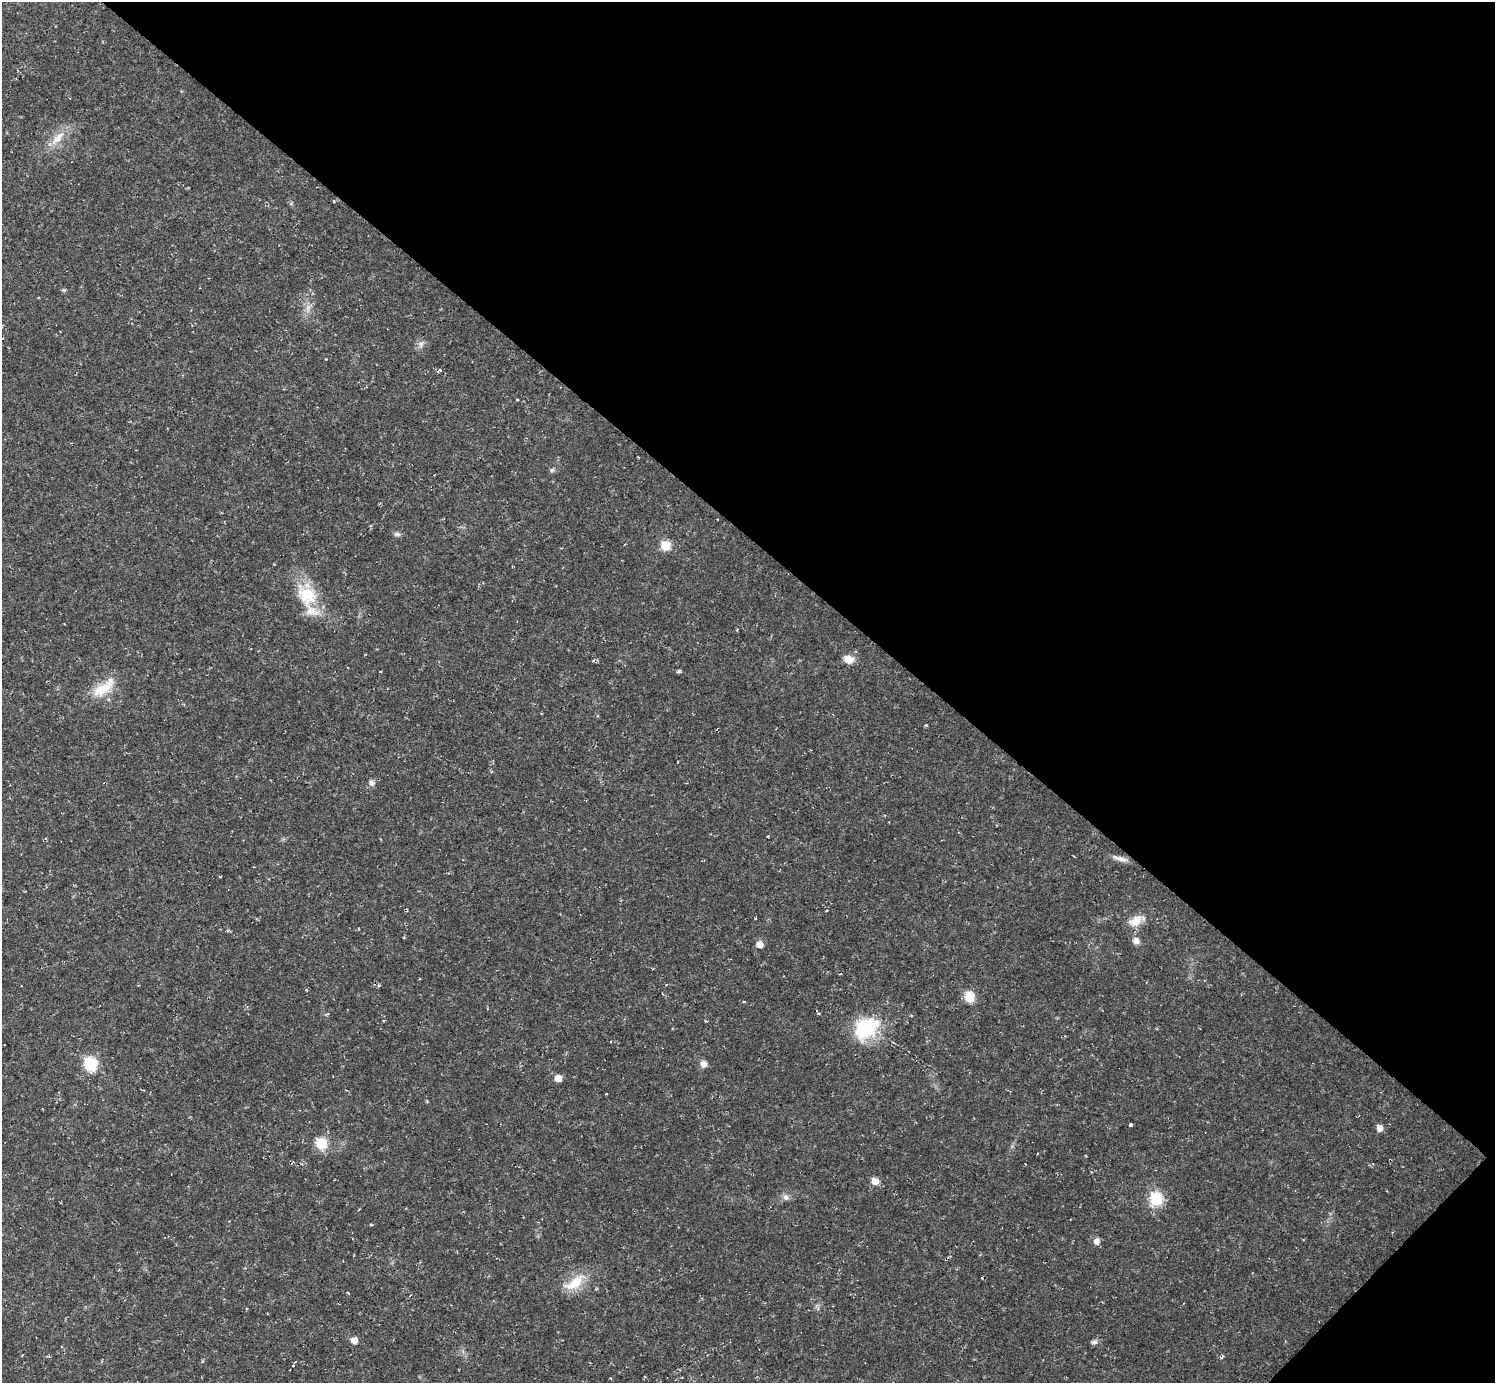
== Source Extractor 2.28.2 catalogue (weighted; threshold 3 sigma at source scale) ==
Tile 8 of 4 x 4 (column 4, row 2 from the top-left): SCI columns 4479-5971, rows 2916-4296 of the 5971 x 5973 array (HDU 1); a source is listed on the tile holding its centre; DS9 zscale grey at full resolution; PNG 1497 x 1385 px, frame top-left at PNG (2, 2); no overlay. Shown black and unused: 40% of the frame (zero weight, under 2 of 3 exposures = <1% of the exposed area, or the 3 px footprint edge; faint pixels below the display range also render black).
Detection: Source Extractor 2.28.2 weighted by HDU 2 'WHT'; one run over the whole footprint, this tile lists its part. Background 0.0316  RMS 0.0069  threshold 0.031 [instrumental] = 3 sigma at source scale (4.5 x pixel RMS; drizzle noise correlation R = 1.50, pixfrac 1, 0.05/0.05 arcsec/px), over >= 5 px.
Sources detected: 37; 2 cosmic-ray / hot-pixel residue — not listed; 1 inside a brighter listed object's ellipse — not listed separately; the other 34 listed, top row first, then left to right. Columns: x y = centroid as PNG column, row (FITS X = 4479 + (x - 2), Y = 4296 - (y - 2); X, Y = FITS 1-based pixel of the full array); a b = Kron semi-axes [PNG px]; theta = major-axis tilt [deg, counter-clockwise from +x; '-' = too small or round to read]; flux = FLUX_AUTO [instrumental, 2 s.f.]
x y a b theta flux
58 138 28 9 45 9.9
64 290 5 5 - 0.88
308 308 10 4 -78 2.3
421 344 8 6 78 2.3
440 370 5 4 - 1
517 400 4 2 - 0.58
397 534 9 5 -10 1.7
666 545 7 7 - 14
307 596 29 23 -53 26
849 659 13 10 -18 5.7
679 671 5 5 - 0.89
104 688 38 14 40 16
372 783 8 7 - 2.6
1120 858 23 5 -16 3.9
1135 921 20 13 32 8.3
1136 941 9 8 - 3.2
760 944 6 6 - 5
666 985 3 3 - 1.8
969 997 8 8 - 15
866 1028 34 23 35 37
90 1064 9 9 - 34
703 1064 7 7 - 3.9
558 1078 7 6 - 5.5
1130 1124 3 3 - 12
1379 1128 6 5 - 4.6
321 1143 9 8 - 18
875 1181 9 8 - 4.3
786 1197 9 7 -17 2.5
1156 1198 13 11 -74 20
1096 1241 7 7 - 3.3
574 1283 28 12 34 16
354 1340 7 6 - 4.5
1094 1342 7 6 - 1.9
293 1366 6 5 - 1.5